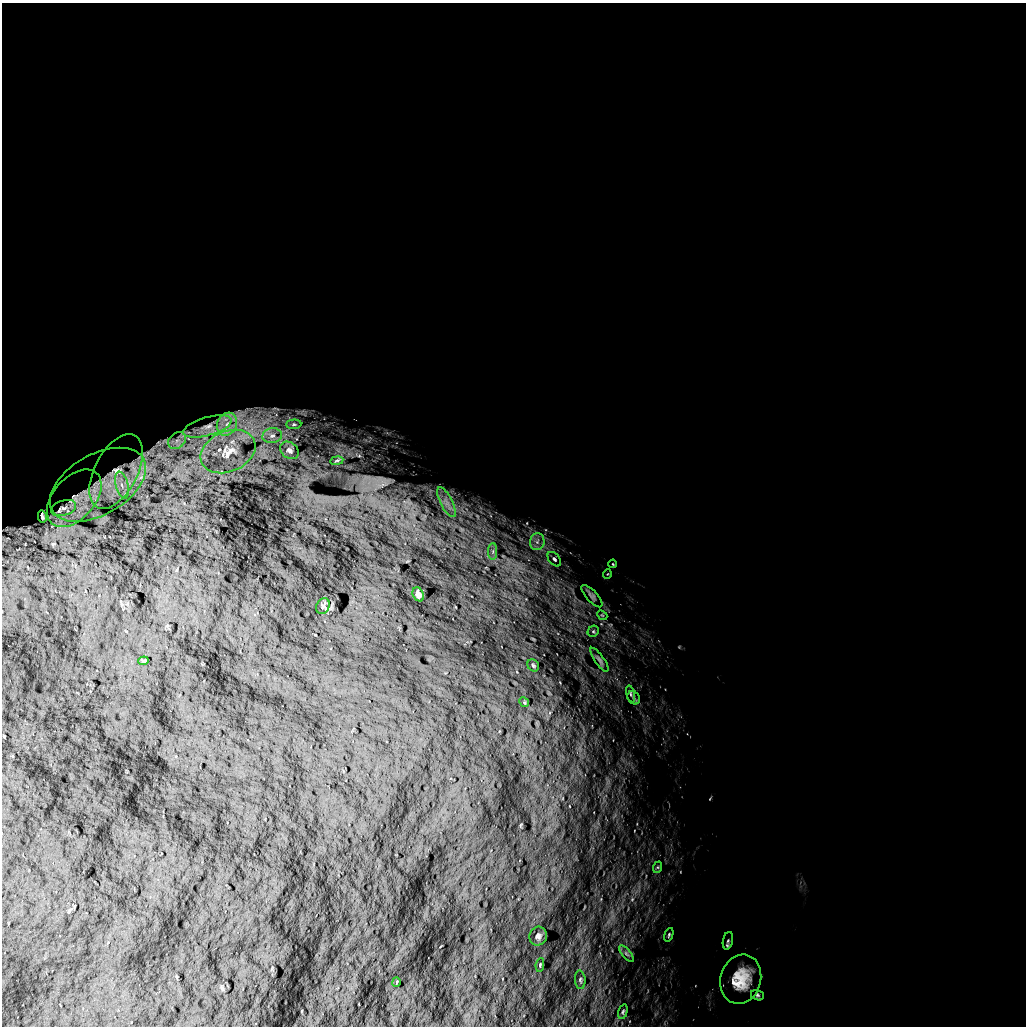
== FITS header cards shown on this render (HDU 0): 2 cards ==
NAXIS1  =                 1024 /
NAXIS2  =                 1024 /

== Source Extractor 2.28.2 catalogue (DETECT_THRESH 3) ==
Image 1024 x 1024 px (HDU 0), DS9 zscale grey, 1 PNG px = 1 image px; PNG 1028 x 1028 px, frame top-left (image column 1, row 1024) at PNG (2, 3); each listed source drawn as its Kron ellipse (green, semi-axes under 4 px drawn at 4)
Background 5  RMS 760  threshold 2270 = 3 sigma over >= 5 px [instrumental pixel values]
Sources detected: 42; all 42 listed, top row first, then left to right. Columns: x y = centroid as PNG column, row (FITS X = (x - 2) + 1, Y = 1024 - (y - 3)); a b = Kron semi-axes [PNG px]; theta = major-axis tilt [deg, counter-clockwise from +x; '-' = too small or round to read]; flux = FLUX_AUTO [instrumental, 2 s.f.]
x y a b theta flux
227 424 12 9 62 6.1e+05
294 424 7 5 2 9.8e+04
207 426 25 9 16 7.8e+05
272 436 10 7 10 2.7e+05
177 441 10 7 41 3.1e+05
289 450 10 7 -38 2.0e+05
228 451 29 20 23 1.6e+06
337 461 6 3 9 5.3e+04
116 471 40 21 62 1.6e+06
98 485 53 30 30 3.2e+06
122 485 14 6 -76 4.2e+05
74 498 34 21 48 1.2e+06
446 502 16 6 -63 3.9e+05
64 508 13 7 17 2.9e+05
42 516 6 3 -77 9.4e+04
537 542 8 7 - 2.6e+05
493 551 8 4 90 1.5e+05
554 559 8 5 -50 1.3e+05
613 564 4 2 - 3.7e+04
607 574 5 3 - 4.0e+04
418 594 7 5 -64 1.6e+05
592 596 14 5 -48 1.8e+05
323 606 8 6 64 1.1e+05
602 615 5 4 - 6.5e+04
593 631 6 5 - 7.8e+04
599 660 14 4 -55 1.6e+05
143 661 5 3 - 6.1e+04
533 665 6 5 - 9.6e+04
631 694 9 3 -77 8.0e+04
634 698 7 5 -56 1.1e+05
524 702 5 4 - 5.9e+04
658 867 6 4 71 6.4e+04
669 935 7 3 73 7.1e+04
538 936 9 8 - 2.0e+05
728 941 9 5 77 1.0e+05
626 954 10 4 -50 1.2e+05
540 965 7 4 82 7.4e+04
741 979 25 20 73 1.5e+06
580 980 9 5 -85 1.2e+05
396 982 5 2 - 3.9e+04
757 995 6 5 - 9.1e+04
623 1012 7 4 73 8.9e+04